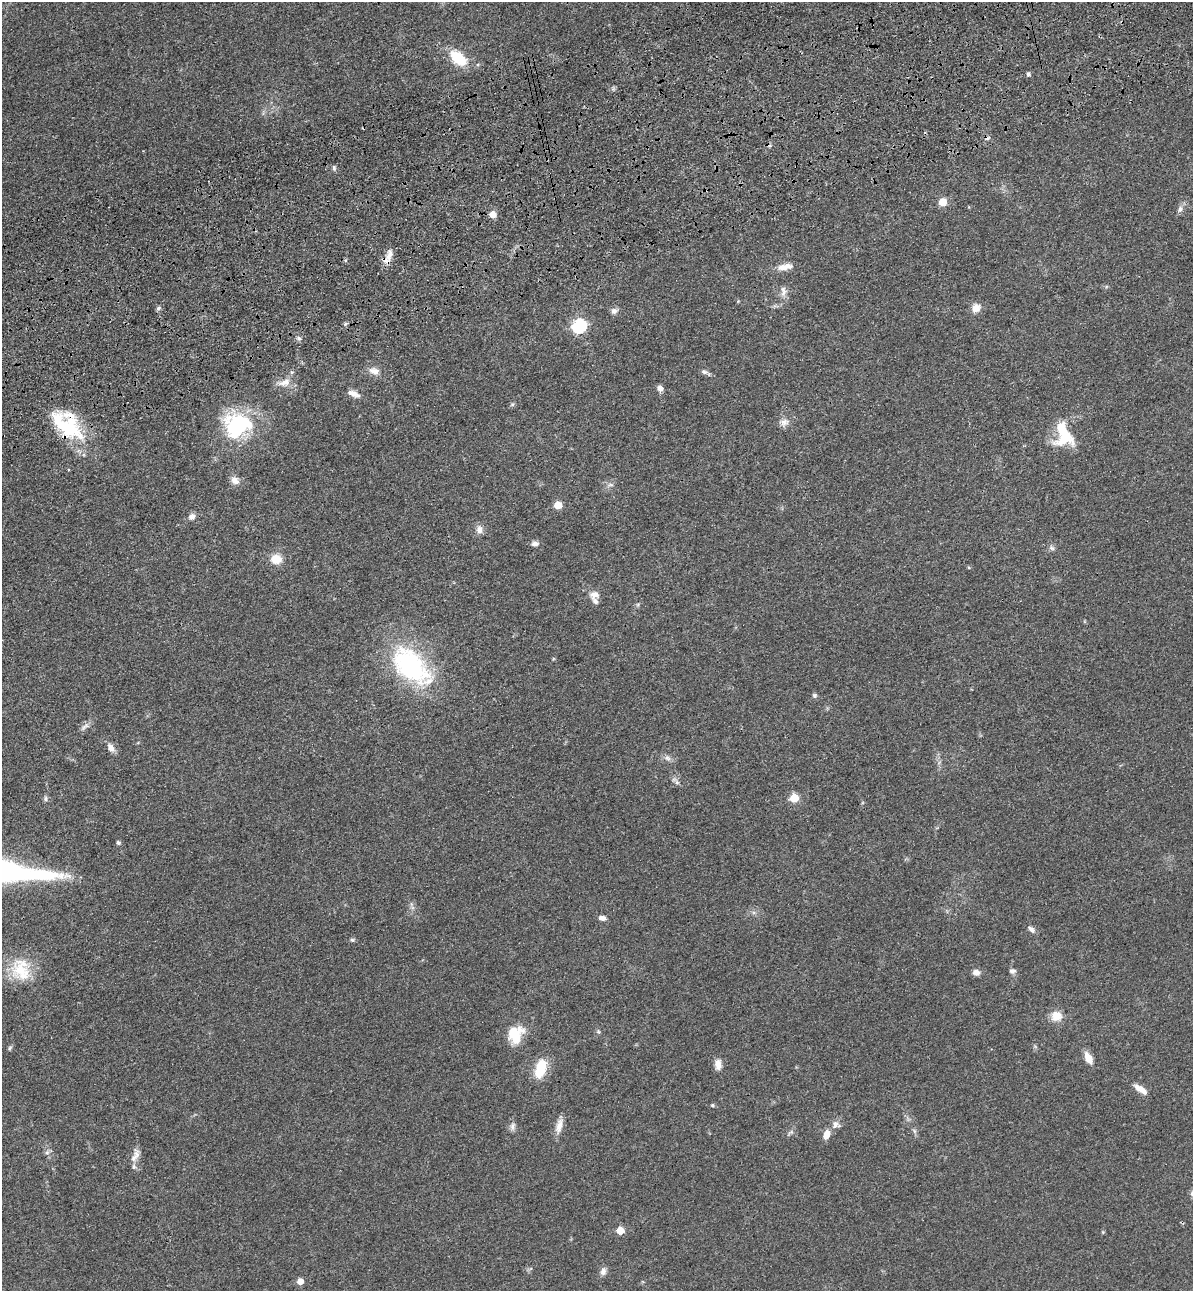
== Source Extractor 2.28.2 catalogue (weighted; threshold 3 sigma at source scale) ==
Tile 10 of 4 x 4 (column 2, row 3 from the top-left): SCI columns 1499-2689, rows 1406-2694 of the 5261 x 5389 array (HDU 1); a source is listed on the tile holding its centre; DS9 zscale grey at full resolution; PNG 1195 x 1293 px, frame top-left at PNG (2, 2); no overlay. Shown black and unused: <1% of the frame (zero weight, under 3 of 4 exposures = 6% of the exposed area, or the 3 px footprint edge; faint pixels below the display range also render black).
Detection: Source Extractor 2.28.2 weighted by HDU 2 'WHT'; one run over the whole footprint, this tile lists its part. Background 0.0538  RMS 0.0057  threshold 0.0259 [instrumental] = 3 sigma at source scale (4.5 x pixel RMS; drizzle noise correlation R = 1.50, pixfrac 1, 0.05/0.05 arcsec/px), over >= 5 px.
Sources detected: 78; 3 cosmic-ray / hot-pixel residue — not listed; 4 inside a brighter listed object's ellipse — not listed separately; the other 71 listed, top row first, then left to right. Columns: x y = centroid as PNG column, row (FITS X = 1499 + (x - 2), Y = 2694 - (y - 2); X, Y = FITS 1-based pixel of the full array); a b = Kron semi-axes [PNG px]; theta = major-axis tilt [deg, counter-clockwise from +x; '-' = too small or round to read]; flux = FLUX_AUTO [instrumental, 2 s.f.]
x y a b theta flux
458 58 19 12 -40 20
1028 74 5 4 - 1.4
334 168 8 5 -89 1.1
943 202 5 5 - 16
1180 209 9 6 62 2.2
492 215 5 5 - 8.4
389 255 20 9 70 5.4
783 267 15 9 2 4.9
783 291 16 8 -83 3.7
738 301 4 4 - 0.52
158 308 6 5 - 1.5
976 308 9 9 - 5.8
614 311 9 8 - 2.3
345 324 5 5 - 0.96
579 326 7 6 - 99
299 338 6 5 - 1.3
374 371 15 10 -15 4.6
704 372 11 6 -16 1.8
284 382 21 11 16 5.9
660 388 6 6 - 3.3
353 394 17 7 -22 3.9
512 404 6 5 - 0.98
784 422 12 9 -1 3.5
67 425 42 24 -44 43
237 425 29 26 15 57
1064 438 28 24 30 20
235 480 12 10 -44 3.7
610 485 8 4 -8 1.3
558 505 5 5 - 11
192 517 9 8 - 2.8
479 529 11 8 -88 3.2
535 544 9 7 7 2.2
1052 548 8 6 -33 1.6
276 559 14 12 -2 8
594 595 13 10 -5 4.1
411 666 51 28 -43 87
814 695 7 6 - 1.1
85 727 16 6 36 2.6
111 748 11 7 -62 3.7
667 758 10 7 -18 2.4
677 782 7 6 - 1.6
794 798 5 5 - 20
46 799 7 6 - 1.4
118 843 5 5 - 1.1
3 872 99 17 -5 160
602 918 8 6 -7 2.6
1031 929 10 6 -42 2.3
352 940 7 5 -22 0.99
21 970 31 26 -72 23
1013 971 9 6 0 1.8
976 972 7 6 - 3.9
1056 1016 12 11 - 7.4
598 1032 6 5 - 0.93
515 1035 21 17 69 16
10 1048 7 5 59 0.92
1088 1058 13 7 -63 6.6
718 1064 14 8 -84 4
541 1068 19 10 73 20
1140 1089 17 6 -34 5.4
712 1105 5 4 - 0.78
835 1124 11 8 75 3.1
512 1126 12 7 80 2.3
559 1126 21 8 75 5.1
914 1131 7 4 -89 1.1
791 1132 9 4 26 1.2
826 1134 10 7 68 5.4
47 1152 7 6 - 1.6
135 1155 22 9 68 4.7
620 1230 5 5 - 14
603 1271 11 8 77 2.6
300 1281 5 5 - 6.8
Overlapping masked pixels (flux is a lower limit): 2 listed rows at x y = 389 255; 67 425
Isophote crosses this tile's border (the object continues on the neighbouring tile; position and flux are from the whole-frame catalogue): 1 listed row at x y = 3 872